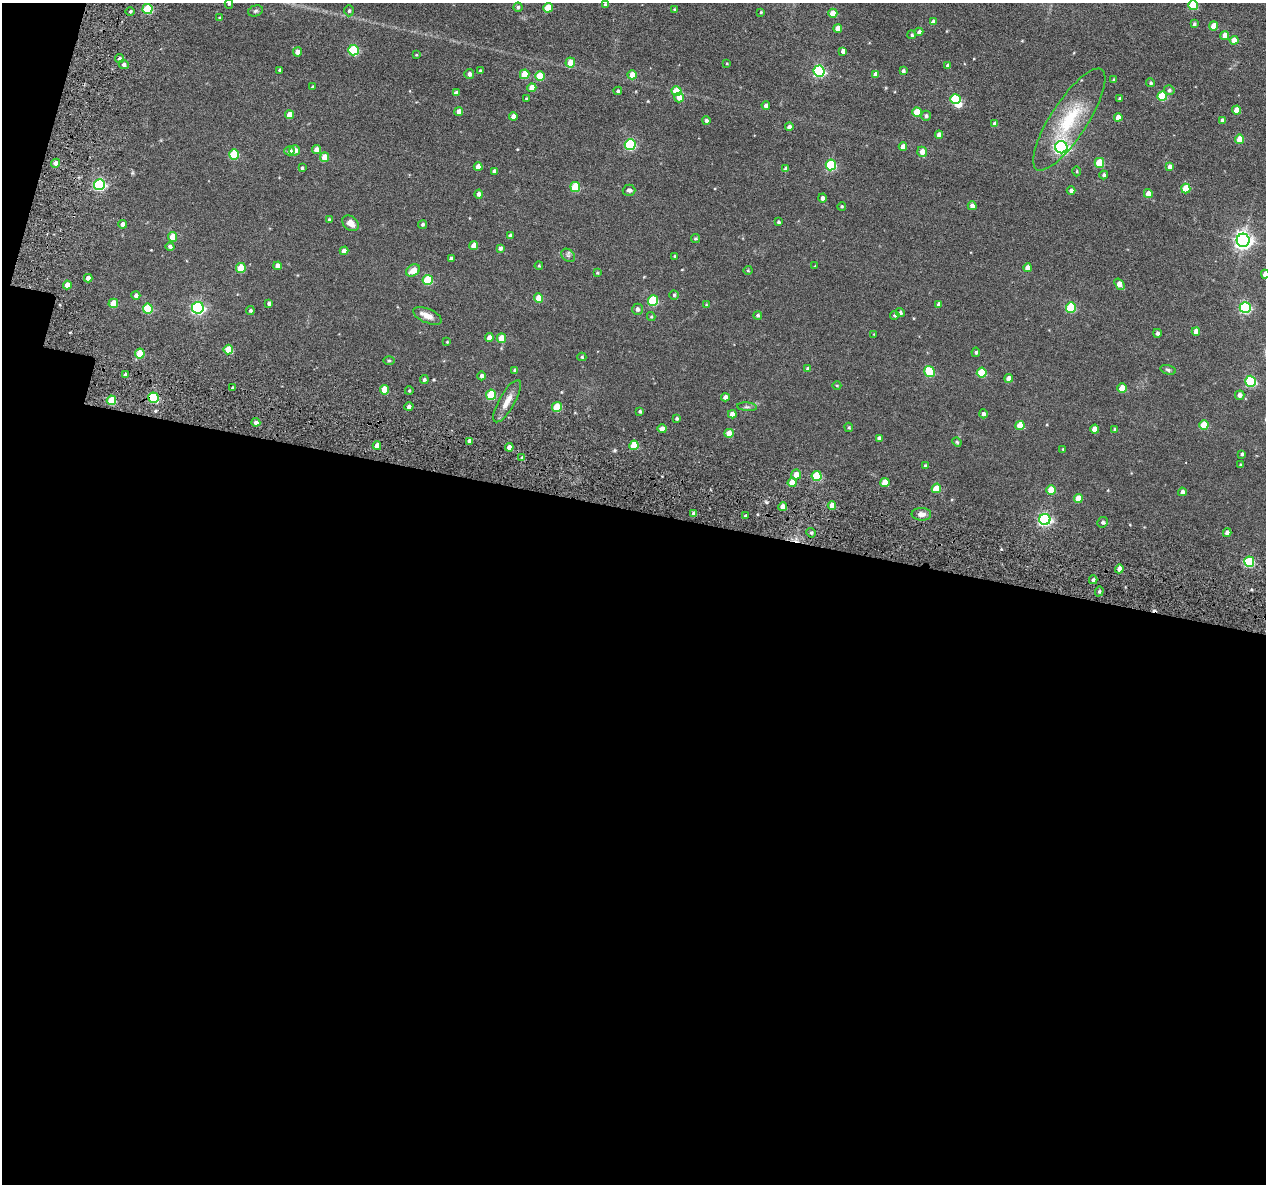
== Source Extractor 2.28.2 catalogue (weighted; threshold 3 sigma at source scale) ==
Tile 13 of 4 x 4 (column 1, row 4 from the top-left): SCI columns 86-1349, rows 202-1383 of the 5225 x 5247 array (HDU 1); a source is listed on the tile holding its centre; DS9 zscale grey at full resolution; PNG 1268 x 1186 px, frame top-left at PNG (2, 3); each listed source drawn as its Kron ellipse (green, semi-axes under 4 px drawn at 4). Shown black and unused: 58% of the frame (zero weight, under 3 of 6 exposures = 5% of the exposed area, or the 3 px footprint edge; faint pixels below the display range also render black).
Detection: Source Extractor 2.28.2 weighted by HDU 2 'WHT'; one run over the whole footprint, this tile lists its part. Background 0.0635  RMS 0.0085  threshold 0.0348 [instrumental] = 3 sigma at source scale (4.09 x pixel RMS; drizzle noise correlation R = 1.36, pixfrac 0.8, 0.05/0.05 arcsec/px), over >= 5 px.
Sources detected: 225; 1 inside a brighter object's white glare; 1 cosmic-ray / hot-pixel residue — neither listed nor drawn; the other 223 listed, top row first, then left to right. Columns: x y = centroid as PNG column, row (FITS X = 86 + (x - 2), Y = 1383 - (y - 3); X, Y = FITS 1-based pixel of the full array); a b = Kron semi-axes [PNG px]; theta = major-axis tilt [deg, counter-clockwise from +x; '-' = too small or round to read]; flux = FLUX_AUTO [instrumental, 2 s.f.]
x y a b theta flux
229 4 5 4 - 1
605 5 4 3 - 0.99
1193 5 5 5 - 27
518 7 4 4 - 1.3
548 8 5 4 - 12
147 9 5 5 - 33
674 9 4 3 - 0.59
130 11 5 3 - 0.85
255 11 7 5 17 1.4
349 11 5 4 - 1.3
761 12 4 4 - 0.83
833 13 4 4 - 12
219 18 4 3 - 0.66
933 22 4 4 - 4
1194 24 4 4 - 1.3
1213 26 4 4 - 7.9
838 28 4 4 - 5.4
919 32 4 4 - 2.3
912 35 4 4 - 1.1
1225 35 4 4 - 9.4
1234 40 4 4 - 7.8
353 50 5 5 - 51
843 51 4 4 - 3.3
297 52 4 4 - 3.8
416 55 4 3 - 0.56
119 59 4 4 - 1.9
570 63 5 5 - 9.2
124 64 5 4 - 2.5
727 64 4 2 - 0.59
948 66 4 4 - 2.4
280 70 3 3 - 1.2
480 71 4 3 - 0.98
819 71 5 5 - 94
903 71 4 4 - 1.7
469 74 5 5 - 2.4
525 74 5 4 - 16
876 74 4 4 - 4.6
632 75 4 4 - 8.4
540 76 5 5 - 21
1114 79 4 3 - 1
1151 83 4 4 - 1.2
312 87 3 2 - 0.57
532 88 4 4 - 8.5
1169 90 5 5 - 1.3
618 91 4 4 - 1.3
676 91 5 5 - 20
456 93 4 4 - 3.2
1162 96 5 5 - 28
679 97 5 5 - 5.5
526 99 3 3 - 0.82
955 99 5 5 - 36
1119 99 3 3 - 1.1
766 105 4 4 - 2.3
1237 110 4 4 - 8.9
459 111 4 4 - 3.9
917 112 4 4 - 17
289 115 4 4 - 7.3
513 116 4 4 - 3.6
926 116 5 4 - 1.6
1118 117 4 4 - 7.1
1069 119 60 18 57 41
706 120 4 4 - 1.9
1222 120 4 4 - 2.5
995 124 4 4 - 4
789 127 4 4 - 2.9
939 135 4 4 - 4
1239 139 5 4 - 11
630 145 5 5 - 65
903 147 4 4 - 5.6
1061 147 6 6 - 180
295 150 5 5 - 4.8
316 150 4 4 - 5.5
289 151 5 4 - 2.7
922 152 5 5 - 5.4
234 154 5 5 - 32
325 157 5 4 - 10
55 163 5 4 - 3.8
1099 163 5 5 - 23
831 165 5 5 - 51
478 167 4 4 - 5.3
1170 167 4 4 - 4.1
302 168 3 3 - 0.92
786 169 4 4 - 2.9
494 171 4 4 - 1.8
1077 171 5 3 - 0.67
1104 175 4 4 - 1.6
99 184 5 5 - 95
575 187 5 5 - 25
1186 188 5 4 - 16
629 190 6 5 - 2
1071 190 4 4 - 2.4
479 194 4 4 - 2.8
1148 194 4 4 - 5.7
822 198 4 4 - 2.2
842 206 4 4 - 0.9
972 206 4 4 - 3.2
329 220 3 3 - 1.3
778 222 3 3 - 1.1
351 223 9 6 -39 5.1
122 224 4 4 - 2.9
423 224 5 4 - 1.2
510 235 3 3 - 1.3
172 237 5 4 - 9.7
695 239 4 4 - 1
1243 240 6 6 - 330
170 246 4 4 - 1.8
474 246 4 4 - 6.4
500 248 4 4 - 2.1
344 251 4 4 - 4.1
568 255 8 5 -44 1.7
675 256 3 3 - 0.66
451 258 4 3 - 1.6
278 266 4 4 - 4.2
539 266 4 3 - 0.65
815 266 4 3 - 0.64
241 268 5 5 - 21
1028 268 4 4 - 5.5
413 270 7 5 31 6.5
748 270 4 4 - 0.72
597 273 3 3 - 0.89
1265 274 4 4 - 5.7
88 278 4 4 - 3.7
428 280 5 5 - 28
1119 284 6 4 -54 6.4
67 285 4 4 - 5.5
136 295 4 4 - 2.1
674 295 4 4 - 1.2
539 298 4 4 - 12
653 300 5 5 - 44
113 303 5 4 - 12
269 303 4 4 - 1.9
939 304 4 4 - 2.7
706 305 4 3 - 0.6
1245 307 5 5 - 83
198 308 6 6 - 130
1071 308 5 5 - 37
148 309 5 5 - 33
637 309 5 5 - 2.2
250 310 4 4 - 1.3
900 313 5 4 - 1.6
758 315 4 4 - 1.3
895 315 5 4 - 1.3
428 316 15 7 -23 5.7
651 317 4 4 - 0.74
1196 331 4 4 - 5.6
1157 333 4 4 - 1.7
874 334 2 2 - 0.45
489 337 4 4 - 4.7
501 338 5 4 - 12
447 342 3 3 - 0.66
228 349 5 5 - 18
976 352 5 4 - 1.3
140 354 5 4 - 20
582 357 4 4 - 0.94
389 361 5 3 - 0.85
808 369 4 4 - 2.1
515 370 4 4 - 1.8
1168 370 8 4 -15 1.3
929 372 6 5 - 29
982 373 5 5 - 26
126 375 4 4 - 2.7
482 376 4 4 - 2
1009 378 4 4 - 5.5
424 380 4 4 - 1.6
1250 381 5 5 - 61
837 385 4 3 - 0.62
233 388 3 3 - 1.2
1122 388 4 4 - 12
384 390 5 4 - 15
409 391 4 3 - 0.62
491 395 5 5 - 30
1240 395 5 4 - 3.3
725 397 4 4 - 3.6
153 398 5 5 - 51
111 400 5 4 - 23
507 401 24 7 60 7.7
409 407 4 4 - 2.5
557 407 5 5 - 23
747 407 10 4 -4 1.4
640 411 3 3 - 1.1
732 414 4 4 - 4.8
983 414 4 4 - 2.2
677 418 4 4 - 1.1
256 422 4 4 - 3
1020 425 4 4 - 12
1204 425 5 4 - 18
849 427 5 4 - 0.86
662 429 4 4 - 6.3
1095 429 4 4 - 5.7
1115 429 4 3 - 1.2
729 433 4 4 - 9.3
879 438 4 4 - 2
469 441 4 4 - 3.5
957 442 5 4 - 0.83
634 445 5 4 - 17
377 446 4 4 - 4.8
509 447 4 4 - 4.2
1063 449 4 3 - 0.67
1242 454 4 3 - 1.3
522 458 3 3 - 1.8
1240 465 3 3 - 0.88
925 466 3 3 - 1.2
796 475 5 5 - 7.2
817 476 5 5 - 32
885 482 4 4 - 12
792 483 4 4 - 11
936 488 5 4 - 13
1051 490 5 4 - 15
1182 492 4 4 - 2.5
1078 498 4 4 - 8.7
832 505 4 4 - 9.2
783 507 4 4 - 6.7
694 514 4 4 - 4.7
921 514 10 6 -2 3.5
745 516 4 3 - 0.93
1045 519 5 5 - 130
1103 522 5 5 - 1.5
811 533 5 4 - 1.3
1227 533 4 4 - 3.5
1249 562 5 5 - 53
1119 569 4 4 - 4.5
1093 580 4 3 - 1.6
1099 591 5 4 - 1.1
Overlapping masked pixels (flux is a lower limit): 1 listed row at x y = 153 398
Isophote crosses this tile's border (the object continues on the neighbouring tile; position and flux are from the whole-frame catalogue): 3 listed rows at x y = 229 4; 1193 5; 1265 274